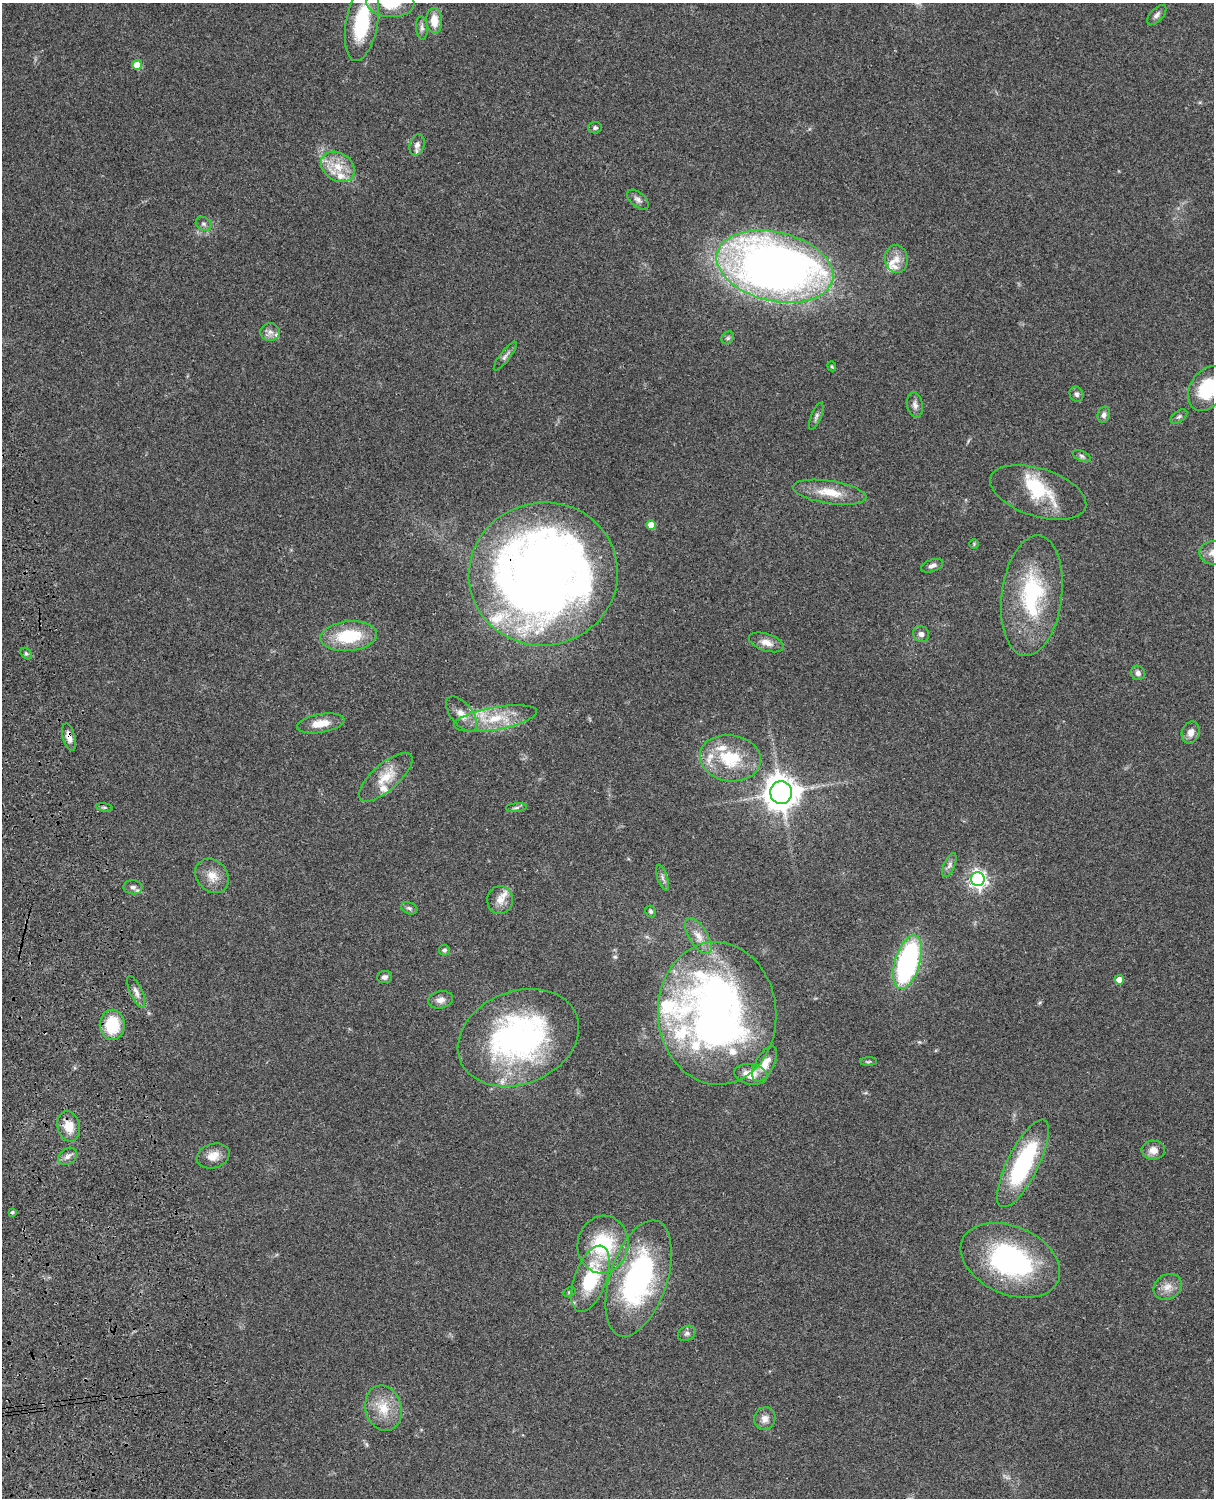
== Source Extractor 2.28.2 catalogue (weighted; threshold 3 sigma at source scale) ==
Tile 7 of 4 x 3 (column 3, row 2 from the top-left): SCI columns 2545-3756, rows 1772-3267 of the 5086 x 4926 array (HDU 1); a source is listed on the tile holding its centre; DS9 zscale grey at full resolution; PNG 1216 x 1500 px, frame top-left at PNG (2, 3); each listed source drawn as its Kron ellipse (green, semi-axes under 4 px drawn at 4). Shown black and unused: <1% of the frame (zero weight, under 3 of 4 exposures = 6% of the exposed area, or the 3 px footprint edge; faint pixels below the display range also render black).
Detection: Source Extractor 2.28.2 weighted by HDU 2 'WHT'; one run over the whole footprint, this tile lists its part. Background 0.0877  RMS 0.0061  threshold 0.0274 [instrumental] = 3 sigma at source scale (4.5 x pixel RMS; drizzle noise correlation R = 1.50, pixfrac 1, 0.05/0.05 arcsec/px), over >= 5 px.
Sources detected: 100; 1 inside a brighter object's white glare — neither listed nor drawn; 16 inside a brighter listed object's ellipse — not listed separately; the other 83 listed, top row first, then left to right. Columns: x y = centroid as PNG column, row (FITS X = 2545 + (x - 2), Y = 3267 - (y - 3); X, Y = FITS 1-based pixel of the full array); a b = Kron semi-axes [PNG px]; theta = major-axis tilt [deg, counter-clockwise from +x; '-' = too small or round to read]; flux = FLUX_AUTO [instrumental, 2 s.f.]
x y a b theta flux
390 3 24 14 -4 22
1157 15 12 6 46 2.2
434 21 13 8 -87 8.7
362 23 39 16 80 39
422 28 12 6 -86 2.1
137 65 5 5 - 11
595 128 7 6 - 1.3
417 145 11 7 75 2.7
338 167 18 14 -32 12
638 200 13 7 -40 2.6
204 224 8 6 -31 1.8
896 259 14 11 -83 6.1
775 267 59 34 -13 520
270 332 10 9 - 3
728 338 7 5 46 1.3
505 356 17 5 53 2.4
832 366 5 4 - 0.68
1208 388 24 17 57 30
1077 394 8 6 -61 1.8
915 405 13 8 -81 3.1
1104 415 8 6 74 2.2
816 416 14 5 68 1.9
1179 417 9 5 36 1.6
1082 456 10 5 -25 1.5
830 492 37 11 -8 15
1038 492 50 24 -18 27
651 525 5 4 - 9.4
974 544 5 5 - 0.73
1213 553 14 12 0 6.9
932 566 11 6 21 2.3
543 574 75 71 13 640
1032 596 60 30 83 60
921 634 8 7 - 2.6
349 636 28 15 6 30
766 642 18 8 -18 5.7
26 654 6 4 -48 1.1
1138 673 7 7 - 2.3
462 714 21 10 -51 6.4
495 718 42 11 10 20
321 723 24 9 10 9.4
1191 732 11 8 69 4.2
69 737 14 6 -75 4.9
730 758 31 23 -9 31
386 777 34 13 41 14
781 793 11 11 - 1000
105 807 8 4 -9 1.1
516 808 10 4 5 1.5
949 865 13 5 67 2.3
212 876 19 15 -48 8.5
662 878 13 5 -72 2.2
978 879 7 7 - 240
133 887 9 7 -6 2.5
500 900 14 13 - 6
409 908 8 6 -20 1.4
651 911 6 5 - 1.2
698 936 20 9 -59 6.6
444 950 5 5 - 1.5
908 962 28 12 73 110
385 977 7 6 - 2.2
1119 980 5 4 - 7.3
136 992 17 6 -66 3.3
440 1000 12 8 12 3.7
717 1013 71 59 -86 370
112 1025 15 12 90 25
518 1038 62 46 22 170
869 1062 8 4 1 0.95
765 1064 19 9 61 9
751 1074 17 10 -9 9.6
69 1126 15 11 -75 9.2
1153 1150 11 9 0 4.7
68 1156 10 7 36 2.8
213 1156 17 12 18 6.9
1023 1163 48 15 63 69
12 1212 4 3 - 0.86
603 1244 29 25 80 41
1010 1260 52 34 -24 100
639 1278 60 28 72 130
590 1279 35 16 69 39
1167 1287 15 12 36 5.9
569 1292 6 4 27 0.89
687 1333 9 7 32 2
383 1408 23 18 -75 14
765 1419 11 10 - 4.2
Overlapping masked pixels (flux is a lower limit): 2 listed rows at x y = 543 574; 69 737
Isophote crosses this tile's border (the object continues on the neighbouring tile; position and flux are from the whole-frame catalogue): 3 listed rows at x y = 390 3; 1208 388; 1213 553